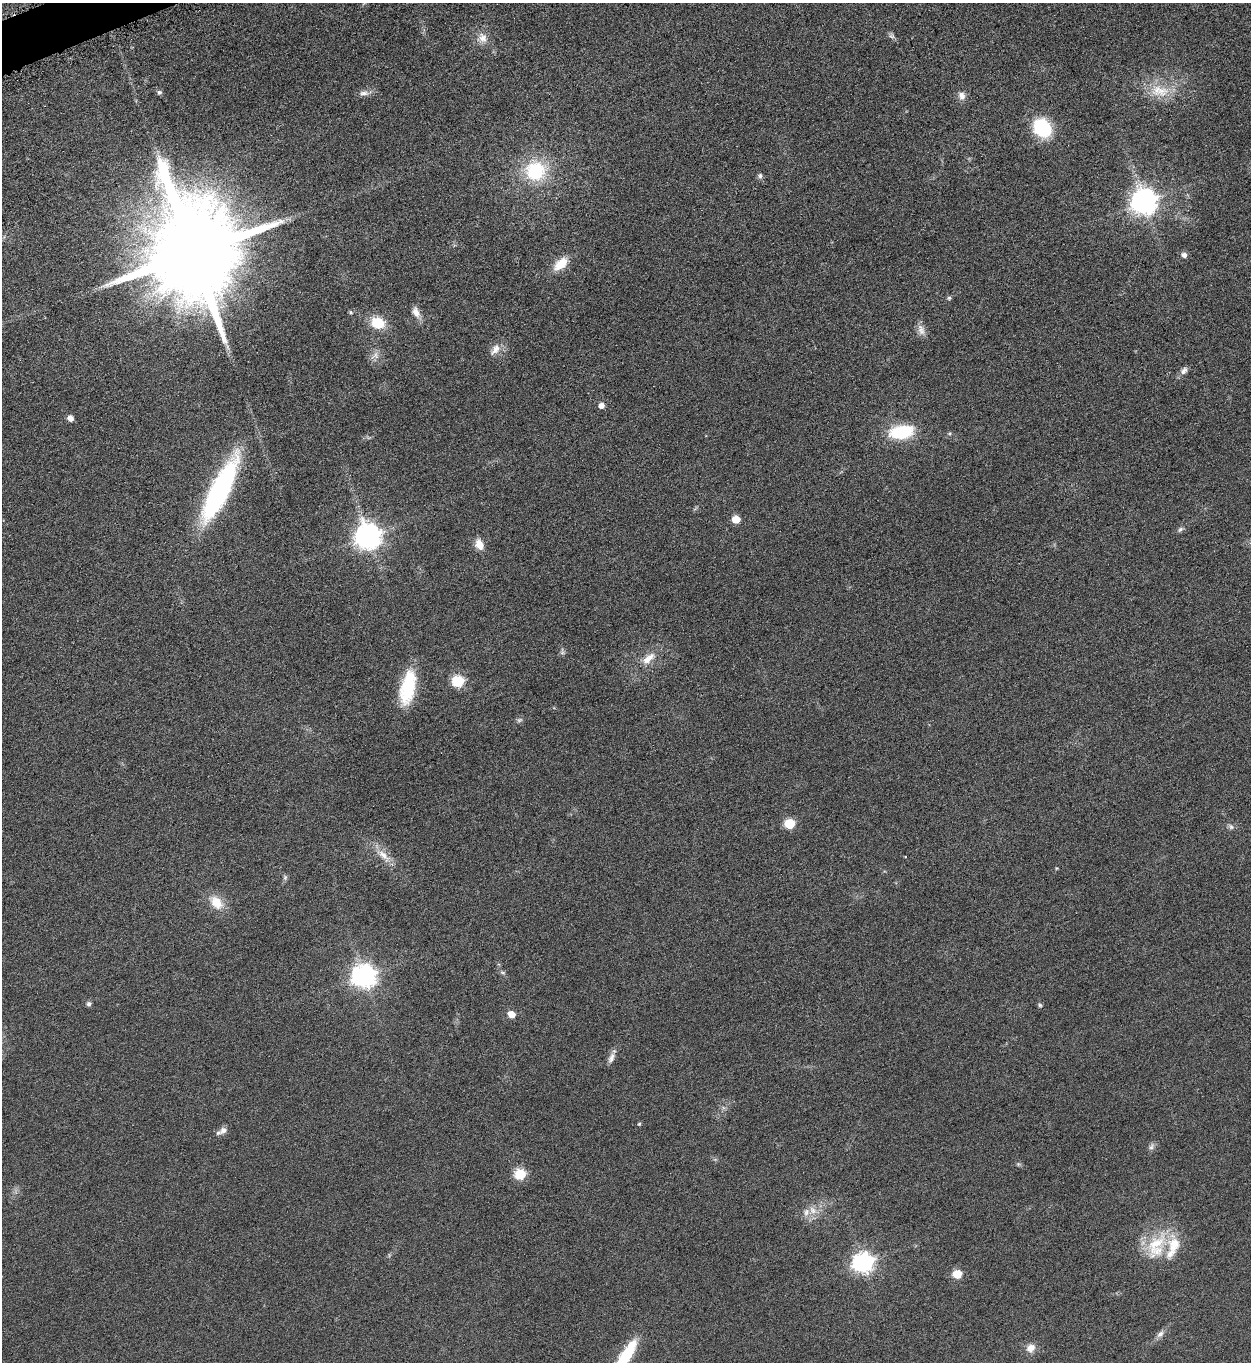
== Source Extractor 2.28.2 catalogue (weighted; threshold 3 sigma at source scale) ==
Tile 11 of 4 x 4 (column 3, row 3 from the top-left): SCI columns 2663-3911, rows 1380-2739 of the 5451 x 5466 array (HDU 1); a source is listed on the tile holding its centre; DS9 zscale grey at full resolution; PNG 1253 x 1364 px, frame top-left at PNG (2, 3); no overlay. Shown black and unused: <1% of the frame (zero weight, under 3 of 6 exposures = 2% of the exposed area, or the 3 px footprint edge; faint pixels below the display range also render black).
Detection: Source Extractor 2.28.2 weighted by HDU 2 'WHT'; one run over the whole footprint, this tile lists its part. Background 0.0872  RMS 0.0097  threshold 0.0396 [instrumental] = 3 sigma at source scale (4.09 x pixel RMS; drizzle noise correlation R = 1.36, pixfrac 0.8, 0.05/0.05 arcsec/px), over >= 5 px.
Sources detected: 59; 1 too faint to see at this stretch — not listed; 3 inside a brighter listed object's ellipse — not listed separately; the other 55 listed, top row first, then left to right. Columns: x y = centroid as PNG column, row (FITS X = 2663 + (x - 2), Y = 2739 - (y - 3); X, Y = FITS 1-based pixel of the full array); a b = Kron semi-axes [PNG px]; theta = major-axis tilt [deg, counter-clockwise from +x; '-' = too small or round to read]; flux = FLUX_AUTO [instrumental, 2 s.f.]
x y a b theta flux
892 36 9 4 -9 1.8
483 38 15 11 -71 8.4
1160 91 30 16 -7 25
159 92 6 6 - 1.8
364 93 14 7 0 4.5
962 96 10 9 - 4.8
1042 128 16 14 -56 60
535 171 22 21 - 57
760 176 7 5 89 2.1
1144 201 9 8 - 960
193 253 30 23 -77 22000
1184 255 6 5 - 3.9
561 264 16 9 42 18
949 298 5 5 - 1.4
351 312 5 4 - 1.4
416 312 14 8 -66 6.9
378 323 13 10 -21 26
921 330 16 9 -74 6
495 349 18 10 52 8
375 356 12 9 33 5.6
1184 371 11 7 50 3.8
601 405 5 5 - 5.8
70 418 5 5 - 6
901 432 29 16 8 43
220 490 74 19 64 160
736 519 5 5 - 20
1180 529 9 5 45 2.1
368 536 9 9 - 900
479 544 12 9 -67 9
648 659 20 9 40 11
458 681 6 6 - 85
408 688 38 15 78 47
790 824 6 5 - 51
1231 827 9 6 -50 2.5
383 855 24 9 -47 11
285 878 7 6 - 1.8
216 903 20 13 -47 17
503 972 8 4 -9 1.4
364 976 9 8 - 680
89 1004 6 5 - 2.2
1040 1005 5 5 - 1.4
511 1014 6 5 - 12
611 1058 16 7 64 5
639 1124 4 4 - 1.1
223 1130 11 9 30 4.6
1151 1146 11 6 60 3
1018 1164 5 5 - 1.3
520 1174 6 6 - 68
813 1210 12 8 -59 6.8
1156 1246 43 24 65 41
863 1263 8 7 - 460
957 1274 6 5 - 30
1160 1334 12 7 44 3.9
1031 1348 10 9 - 7.8
625 1356 35 9 59 54
Isophote crosses this tile's border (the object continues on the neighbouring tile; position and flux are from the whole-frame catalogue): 1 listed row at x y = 625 1356